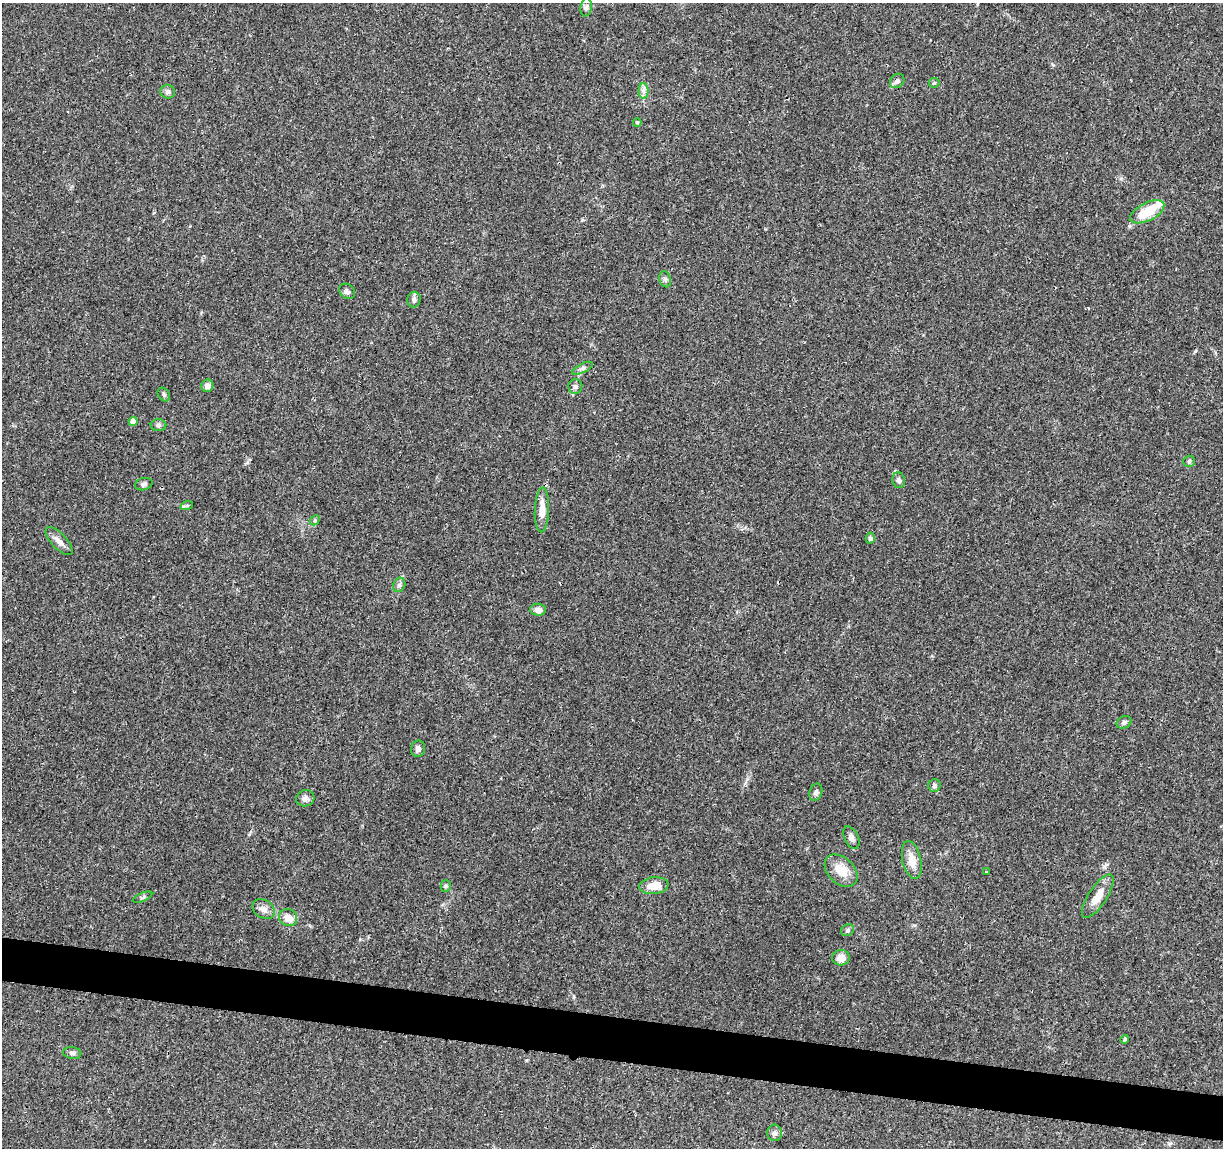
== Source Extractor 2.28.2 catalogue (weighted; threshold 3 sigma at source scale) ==
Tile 6 of 4 x 4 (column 2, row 2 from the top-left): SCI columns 1226-2446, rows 2525-3670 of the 4906 x 5106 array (HDU 1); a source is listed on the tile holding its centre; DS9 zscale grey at full resolution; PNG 1225 x 1150 px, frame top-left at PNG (2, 3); each listed source drawn as its Kron ellipse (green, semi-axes under 4 px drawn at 4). Shown black and unused: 4% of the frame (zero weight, under 3 of 4 exposures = <1% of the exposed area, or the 3 px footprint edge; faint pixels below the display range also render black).
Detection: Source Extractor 2.28.2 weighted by HDU 2 'WHT'; one run over the whole footprint, this tile lists its part. Background 0.0368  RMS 0.0035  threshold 0.0156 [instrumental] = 3 sigma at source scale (4.5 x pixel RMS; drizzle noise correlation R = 1.50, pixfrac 1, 0.0396/0.0396 arcsec/px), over >= 5 px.
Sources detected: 47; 1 inside a brighter object's white glare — neither listed nor drawn; the other 46 listed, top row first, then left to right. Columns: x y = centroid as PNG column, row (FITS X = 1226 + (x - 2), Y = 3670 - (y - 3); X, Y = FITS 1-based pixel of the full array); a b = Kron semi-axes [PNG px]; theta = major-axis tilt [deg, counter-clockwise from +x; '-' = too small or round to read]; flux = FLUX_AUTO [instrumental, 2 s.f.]
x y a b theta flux
586 7 9 5 81 0.9
897 81 8 6 45 1.2
934 83 5 5 - 0.47
643 91 8 5 -89 1.1
168 92 7 6 - 1.2
637 122 4 4 - 0.49
1147 212 18 9 27 9.9
665 279 8 6 -73 0.89
347 291 8 6 -43 1
414 300 8 6 81 1.1
582 368 11 4 27 1
207 386 6 6 - 1.6
575 386 7 7 - 1
164 395 7 5 -54 0.64
133 421 4 4 - 1.9
158 425 8 6 0 0.8
1189 461 6 5 - 0.55
899 480 8 6 -75 1.1
144 484 9 6 16 0.87
187 505 6 4 19 0.58
542 510 22 7 88 4.2
315 520 6 4 46 0.49
870 538 5 4 - 0.87
59 541 18 7 -47 2.3
399 585 7 6 - 0.85
538 610 8 6 -3 2
1124 722 8 6 24 1
418 749 8 7 - 1.2
934 785 6 6 - 0.85
816 792 9 6 71 0.94
305 798 9 8 - 1.3
851 838 12 7 -63 1.4
912 860 19 9 -77 4.6
841 871 19 13 -44 5.6
986 872 3 3 - 0.31
446 886 5 5 - 0.52
654 886 14 8 7 5.1
1098 896 25 9 57 5.1
142 897 10 4 23 0.59
264 909 12 9 -34 1.9
288 918 9 8 - 3.1
848 930 7 5 32 0.73
841 958 9 7 5 3
1125 1039 4 4 - 0.6
72 1053 9 5 -7 0.9
775 1133 8 7 - 1.2